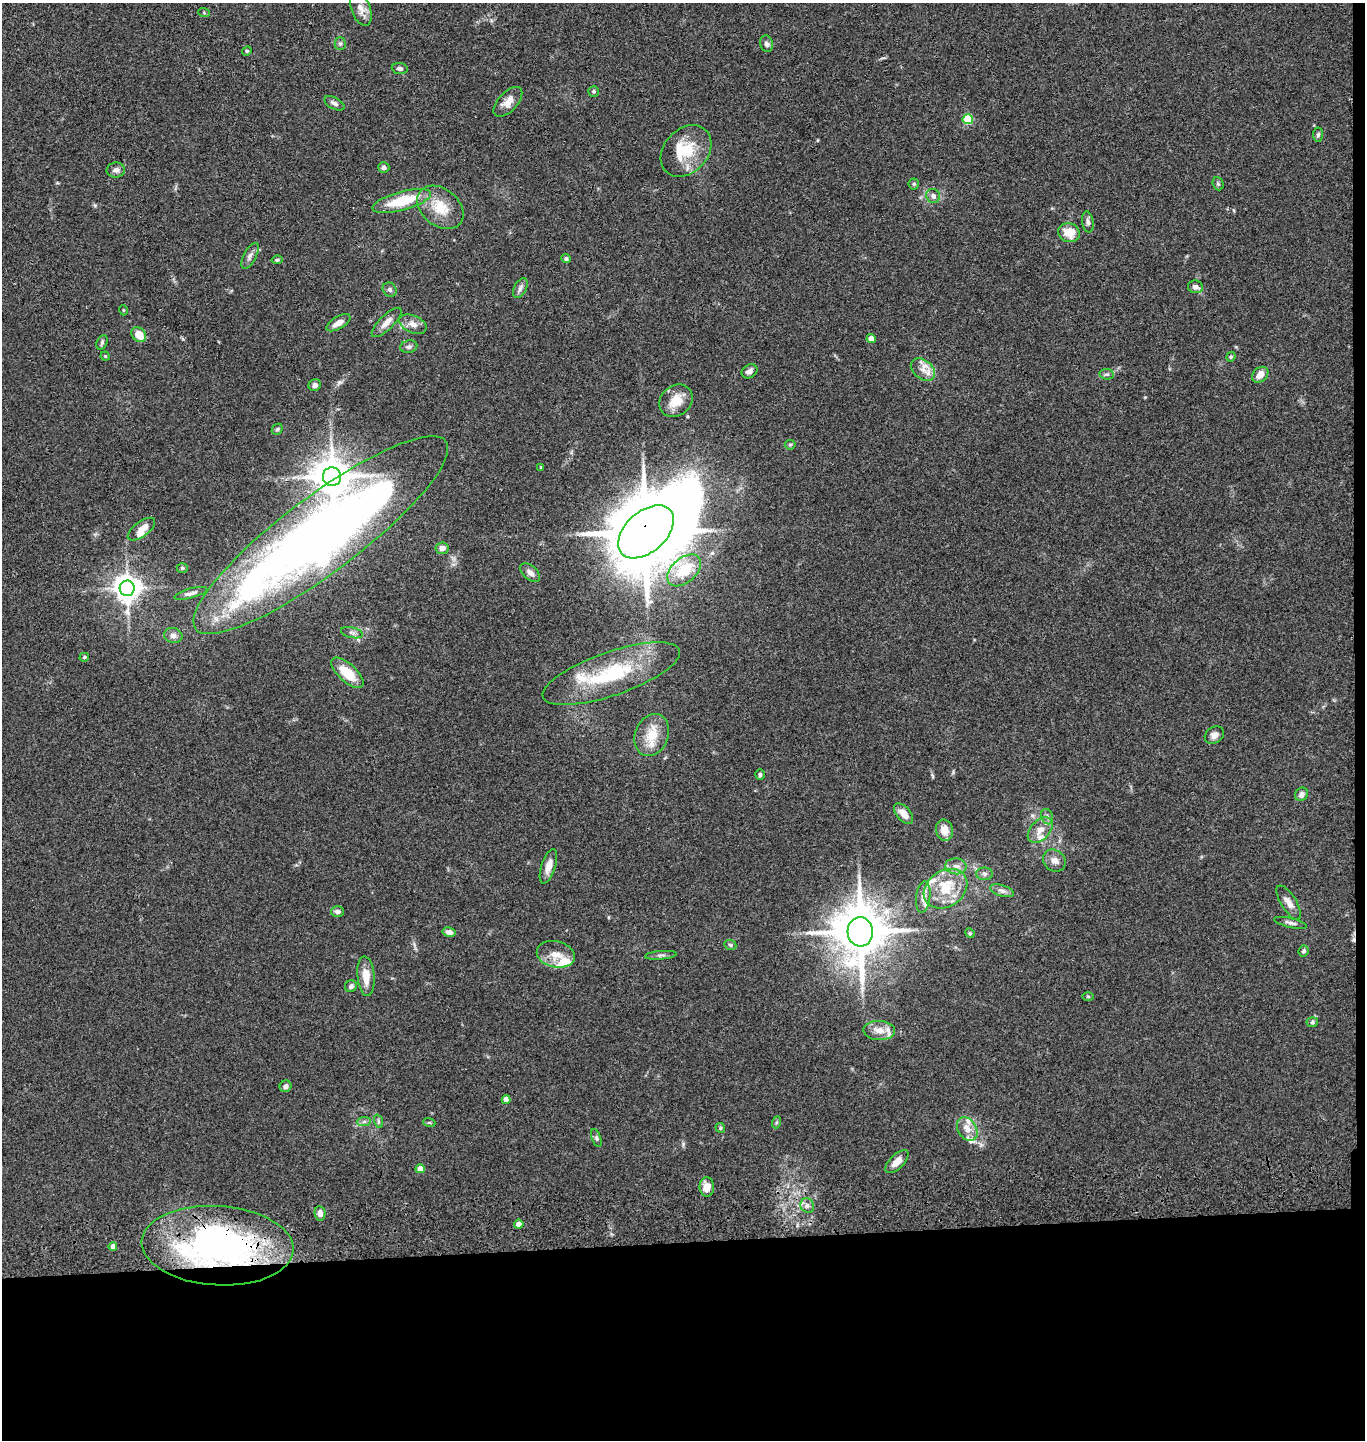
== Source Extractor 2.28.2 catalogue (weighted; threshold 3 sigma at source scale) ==
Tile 9 of 3 x 3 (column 3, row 3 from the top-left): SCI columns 2871-4233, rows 117-1554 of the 4367 x 4546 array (HDU 1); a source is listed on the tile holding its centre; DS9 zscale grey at full resolution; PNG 1367 x 1442 px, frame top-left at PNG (2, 3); each listed source drawn as its Kron ellipse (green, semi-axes under 4 px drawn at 4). Shown black and unused: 14% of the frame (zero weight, under 3 of 4 exposures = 6% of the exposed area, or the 3 px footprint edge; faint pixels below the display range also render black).
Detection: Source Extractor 2.28.2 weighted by HDU 2 'WHT'; one run over the whole footprint, this tile lists its part. Background 0.0845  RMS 0.0061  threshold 0.0274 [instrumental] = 3 sigma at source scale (4.5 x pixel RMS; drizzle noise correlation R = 1.50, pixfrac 1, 0.05/0.05 arcsec/px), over >= 5 px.
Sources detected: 121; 1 inside a brighter object's white glare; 1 cosmic-ray / hot-pixel residue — neither listed nor drawn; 11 inside a brighter listed object's ellipse — not listed separately; the other 108 listed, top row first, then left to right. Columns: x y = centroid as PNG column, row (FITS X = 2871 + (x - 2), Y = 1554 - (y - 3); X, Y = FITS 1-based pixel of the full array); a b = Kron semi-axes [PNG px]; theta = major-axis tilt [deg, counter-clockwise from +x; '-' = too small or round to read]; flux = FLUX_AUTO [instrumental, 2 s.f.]
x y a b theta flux
361 8 18 9 -70 5
204 13 6 4 -20 0.66
340 44 6 5 - 1.3
766 44 8 6 -75 1.9
247 51 5 4 - 0.75
400 69 8 5 -7 2
594 91 5 5 - 1.1
508 102 18 9 46 5.5
334 103 11 5 -28 1.9
968 119 5 5 - 35
1318 134 7 5 83 1.3
686 151 29 22 47 21
384 167 6 5 - 2.4
116 170 9 7 7 2.5
914 184 5 5 - 0.91
1218 184 7 5 -68 1
933 196 7 7 - 2.7
402 201 30 9 15 24
440 207 26 18 -39 16
1088 222 10 6 -82 2
1069 233 11 9 -20 11
250 256 14 6 63 2.7
566 259 4 4 - 1.3
277 260 5 4 - 1
1195 287 7 6 - 2.9
520 288 11 6 62 2.2
390 290 7 6 - 1.5
123 310 5 3 - 0.53
387 322 19 7 45 4.6
338 323 13 6 29 4.7
413 324 14 8 -23 4.5
139 335 8 6 -45 9
871 339 4 4 - 5.2
102 342 8 5 65 1.2
409 347 8 6 12 1.9
105 356 4 4 - 0.73
1231 357 5 4 - 0.89
923 370 13 9 -38 5.6
750 371 8 6 33 2.5
1107 374 7 5 -6 1.2
1260 375 9 7 42 5.2
315 385 6 5 - 2
676 401 18 15 40 12
277 429 6 5 - 0.96
790 445 5 5 - 0.82
541 467 4 3 - 0.63
332 477 9 9 - 1600
141 529 16 7 37 6.4
646 532 32 20 42 6400
321 535 156 38 37 670
442 548 6 6 - 3.5
182 568 5 4 - 1
684 570 20 12 42 21
530 573 12 7 -42 2.9
127 588 7 7 - 680
191 593 17 4 16 2.6
352 633 11 5 -12 1.9
173 635 9 7 -14 2.6
84 657 5 4 - 1.1
347 673 20 9 -42 14
611 674 72 22 19 51
652 735 22 16 69 13
1214 735 10 8 32 3
760 774 5 4 - 1.2
1301 794 7 6 - 3.2
903 814 12 7 -48 6.1
1047 817 8 6 -70 1.8
944 830 10 8 -74 7
1040 830 15 9 47 6.2
1054 861 12 10 -41 3.9
548 866 18 7 72 5.5
956 866 10 8 -5 3.4
984 874 8 6 -1 1.8
946 889 23 18 35 19
1002 891 12 5 -17 2.4
923 897 16 7 83 4.1
1289 903 20 7 -58 4.7
337 911 6 5 - 2.4
1290 923 17 4 -13 2.2
449 932 6 5 - 2.8
860 932 14 13 - 3300
970 933 5 4 - 0.73
730 945 6 4 -23 1
1304 951 6 5 - 1.3
556 954 19 13 -12 8
661 955 16 3 4 1.6
366 976 20 8 -85 8.6
351 986 6 5 - 2.2
1088 996 6 4 -1 0.7
1312 1022 5 4 - 1
879 1030 16 9 -3 5.8
285 1086 6 5 - 2
506 1100 4 4 - 5.3
378 1121 7 4 -71 0.96
364 1122 7 4 2 1.4
429 1122 6 4 -19 0.83
777 1122 6 4 70 0.82
720 1128 5 4 - 0.8
967 1129 13 9 -58 6
596 1138 9 4 -72 1.2
897 1162 14 7 44 5.6
420 1169 4 4 - 6
707 1187 10 7 -88 5.9
807 1206 7 6 - 2.2
320 1213 7 5 -83 3.7
519 1224 5 4 - 3.7
113 1246 4 4 - 4
218 1246 76 39 -3 220
Overlapping masked pixels (flux is a lower limit): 3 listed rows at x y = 646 532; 860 932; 218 1246